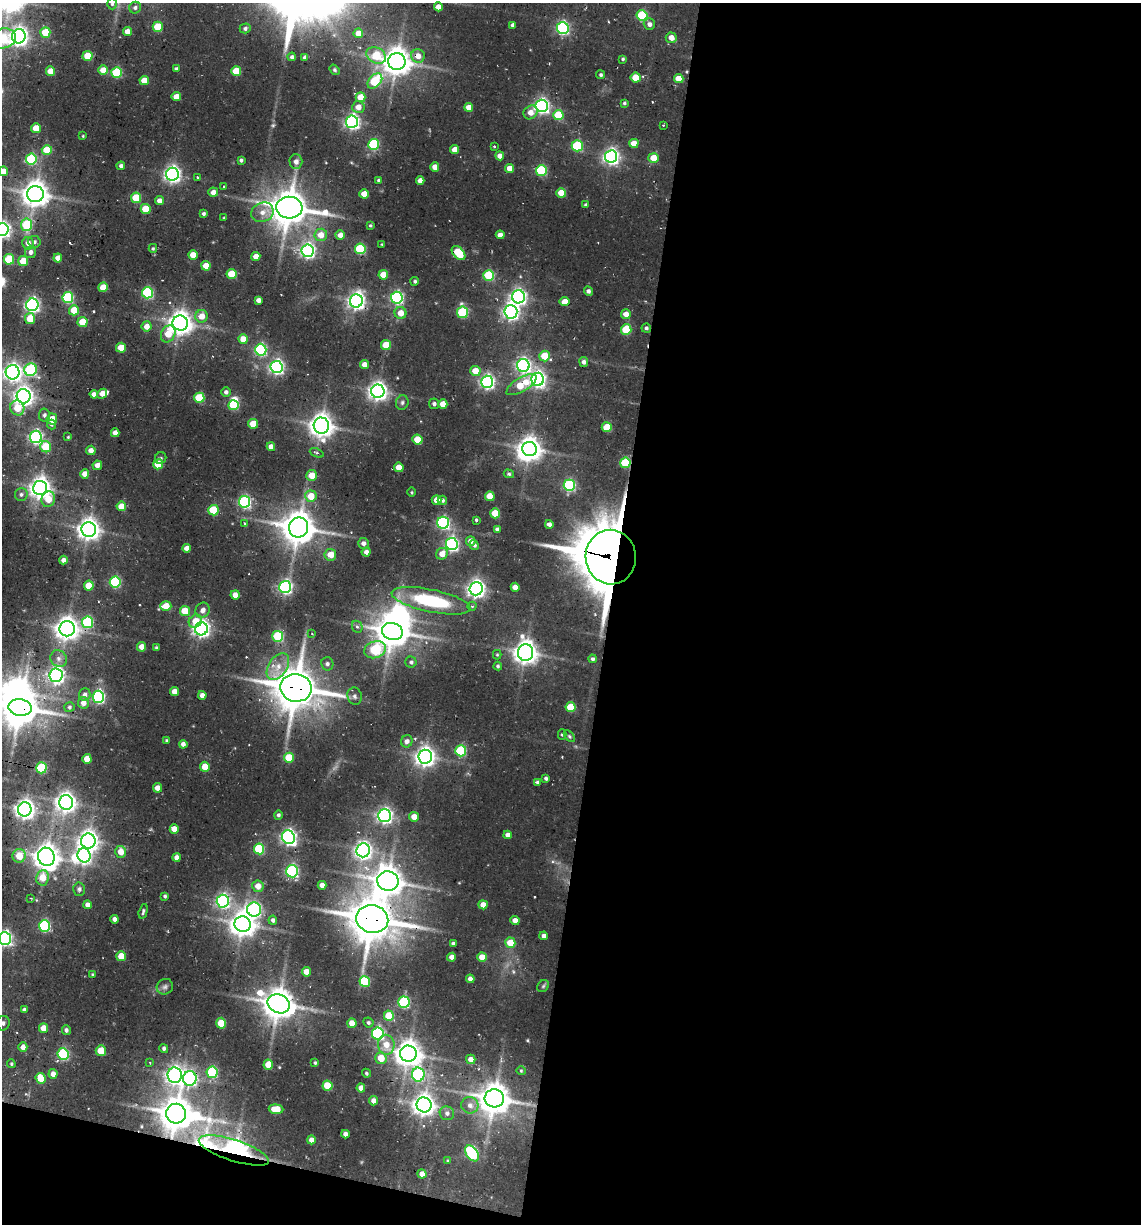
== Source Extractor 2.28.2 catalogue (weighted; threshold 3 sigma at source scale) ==
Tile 16 of 4 x 4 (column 4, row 4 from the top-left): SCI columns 3666-4804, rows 94-1315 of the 5093 x 4982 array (HDU 1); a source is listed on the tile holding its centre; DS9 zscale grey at full resolution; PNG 1143 x 1226 px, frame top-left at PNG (2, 3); each listed source drawn as its Kron ellipse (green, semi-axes under 4 px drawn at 4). Shown black and unused: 49% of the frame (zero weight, under 2 of 3 exposures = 7% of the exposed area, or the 3 px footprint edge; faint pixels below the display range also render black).
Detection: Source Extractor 2.28.2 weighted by HDU 2 'WHT'; one run over the whole footprint, this tile lists its part. Background 0.101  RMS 0.01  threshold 0.047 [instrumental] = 3 sigma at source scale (4.5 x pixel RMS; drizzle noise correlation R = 1.50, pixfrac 1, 0.05/0.05 arcsec/px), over >= 5 px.
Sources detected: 370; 8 inside a brighter object's white glare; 6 cosmic-ray / hot-pixel residue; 1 long thin detection or spike segment (spike, bleed or trail) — neither listed nor drawn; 1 inside a brighter listed object's ellipse — not listed separately; the other 354 listed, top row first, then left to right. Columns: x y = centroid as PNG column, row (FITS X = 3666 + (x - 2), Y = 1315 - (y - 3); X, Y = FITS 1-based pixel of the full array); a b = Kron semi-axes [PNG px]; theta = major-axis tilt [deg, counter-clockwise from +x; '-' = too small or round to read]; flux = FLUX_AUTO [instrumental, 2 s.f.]
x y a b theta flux
112 4 5 4 - 1.9
438 7 4 4 - 7.2
135 8 6 5 - 2.7
642 15 5 5 - 60
649 24 6 5 - 3.8
513 25 4 3 - 3.1
158 27 5 5 - 28
245 28 5 5 - 2.4
563 28 6 6 - 160
45 32 5 5 - 28
127 32 4 4 - 7.3
358 33 5 5 - 12
19 36 7 7 - 440
3 38 13 10 10 37
671 38 5 5 - 7.2
376 55 10 7 -28 28
88 56 5 5 - 27
418 56 7 6 - 9.1
292 57 4 4 - 2.3
305 57 4 4 - 2.8
623 59 4 3 - 1.5
397 61 9 8 - 1200
176 69 4 3 - 1.9
103 70 5 5 - 11
335 70 5 4 - 1.5
50 71 5 4 - 14
236 71 5 5 - 27
117 73 5 5 - 64
601 75 4 4 - 1.8
636 77 5 5 - 22
679 79 5 4 - 16
144 80 4 4 - 12
375 81 9 6 47 44
176 97 4 4 - 9.2
361 97 5 5 - 17
624 103 4 3 - 1.6
542 106 6 6 - 290
358 107 6 6 - 8.4
469 107 4 4 - 8.7
530 112 7 6 - 7.8
558 115 5 5 - 33
352 122 6 6 - 280
663 125 3 2 - 0.93
36 128 5 5 - 19
83 136 4 2 - 0.85
634 143 4 4 - 13
373 144 5 5 - 72
577 146 5 5 - 71
494 147 3 2 - 1.3
47 150 5 5 - 27
455 150 4 4 - 10
500 156 4 4 - 6.8
611 156 6 6 - 330
653 158 5 5 - 15
31 159 5 5 - 75
241 160 4 3 - 1.9
296 162 7 6 - 4.9
121 166 4 4 - 2.8
435 167 4 4 - 9.2
510 168 4 4 - 11
541 170 5 5 - 71
3 171 5 4 - 9.3
172 174 6 6 - 360
197 177 3 3 - 0.94
379 180 4 3 - 2.2
420 181 4 4 - 6.1
223 187 3 2 - 0.9
213 192 5 4 - 6.3
561 193 5 5 - 18
35 194 8 8 - 1100
364 194 4 4 - 13
136 198 5 5 - 32
159 201 4 4 - 5.9
585 205 4 3 - 1.5
289 208 13 11 -6 2100
146 209 5 5 - 25
262 212 11 9 21 8.4
203 214 4 4 - 2.1
224 218 3 3 - 0.85
27 225 6 5 - 52
370 225 4 3 - 1.2
2 230 6 6 - 300
321 235 6 6 - 12
340 235 5 4 - 6.9
500 235 4 4 - 5.8
34 242 6 5 - 2.6
28 243 6 6 - 6.1
382 244 4 2 - 0.68
153 248 4 4 - 1.3
360 249 5 5 - 65
308 251 6 6 - 260
30 252 6 5 - 4.3
459 253 8 5 -47 38
193 255 4 4 - 13
256 256 4 4 - 7.9
58 258 4 4 - 7.4
9 259 5 5 - 39
23 261 5 5 - 20
206 266 4 4 - 16
232 274 5 5 - 29
383 275 5 4 - 14
489 275 5 5 - 61
415 281 4 4 - 1.6
103 287 5 4 - 13
588 291 5 4 - 3
147 293 5 5 - 90
519 297 6 6 - 310
68 298 5 5 - 92
397 298 6 6 - 160
258 300 4 4 - 4.4
356 301 6 6 - 400
565 302 5 4 - 10
32 305 6 6 - 250
74 310 5 5 - 21
462 312 6 5 - 73
511 312 7 6 - 330
401 313 6 6 - 12
626 314 5 5 - 8.3
202 316 6 6 - 10
30 319 5 5 - 20
83 322 5 5 - 24
180 323 7 7 - 830
147 326 5 5 - 7.8
646 328 5 4 - 2.1
626 330 5 5 - 42
168 334 9 7 62 17
243 339 5 4 - 15
386 345 5 5 - 24
121 348 5 5 - 16
261 350 6 5 - 120
545 356 5 5 - 24
584 362 5 4 - 3.1
364 365 4 4 - 6.8
523 365 6 6 - 250
277 367 6 6 - 260
31 370 6 6 - 92
475 371 5 5 - 15
13 372 7 7 - 450
538 379 6 6 - 320
487 382 6 6 - 250
521 385 17 7 31 28
378 391 7 6 - 510
226 392 5 5 - 2.9
94 394 4 4 - 4
102 394 5 4 - 8.2
24 396 7 7 - 550
199 398 5 5 - 43
402 402 7 6 - 2.5
434 404 5 5 - 2.4
443 404 5 4 - 14
233 405 5 5 - 44
17 408 7 7 - 20
44 415 6 5 - 2.7
52 419 5 5 - 15
51 424 5 4 - 2
253 424 5 5 - 21
321 426 8 7 - 930
607 427 5 5 - 24
115 433 4 4 - 6.5
36 437 6 6 - 200
68 437 4 4 - 0.98
417 440 5 5 - 22
46 447 5 5 - 30
271 447 4 4 - 6.9
530 449 7 7 - 950
91 450 5 4 - 6.1
317 453 7 4 -22 2.3
161 458 6 5 - 1.8
625 463 5 5 - 51
158 464 5 5 - 24
97 465 5 4 - 5.2
399 467 5 4 - 12
85 474 4 4 - 10
509 474 5 4 - 1.7
311 475 5 5 - 13
569 485 6 5 - 120
40 488 7 7 - 680
412 492 5 3 - 0.96
21 494 6 6 - 2.8
311 496 6 5 - 18
490 496 5 5 - 18
48 499 8 6 72 15
437 500 5 5 - 9.8
442 500 5 4 - 2.4
244 502 6 5 - 150
121 506 5 4 - 14
213 510 5 5 - 39
495 513 5 5 - 26
476 520 4 3 - 5.3
245 523 4 3 - 1.5
443 523 6 6 - 160
549 524 4 4 - 3.5
299 528 10 9 - 1600
89 529 7 7 - 740
497 529 4 3 - 2.8
471 541 5 4 - 5.7
363 543 5 5 - 3.6
452 544 6 6 - 220
474 545 5 4 - 2.1
186 548 4 4 - 5.7
366 552 4 4 - 4.1
442 554 6 5 - 9.7
330 555 6 6 - 13
611 557 27 25 -83 5000
63 560 4 4 - 4.2
115 582 5 5 - 85
89 586 5 5 - 20
285 587 6 6 - 210
515 587 4 4 - 7.6
476 589 6 6 - 460
235 595 4 4 - 8.1
431 601 40 11 -12 81
166 606 5 5 - 17
472 606 4 4 - 1.4
203 610 8 7 - 5.2
185 611 5 5 - 21
195 621 7 6 - 15
88 622 6 5 - 90
357 627 6 5 - 2.4
67 629 7 7 - 890
201 629 6 6 - 370
392 631 10 8 -16 1600
312 634 3 3 - 0.88
278 636 5 5 - 63
141 647 5 4 - 9.4
156 648 4 3 - 1.3
375 650 11 8 20 72
526 652 8 7 - 860
497 655 4 4 - 1.1
59 659 9 7 -49 5.1
593 659 4 4 - 2.2
411 662 5 5 - 2.1
327 664 6 6 - 2.8
498 666 4 4 - 1.6
278 667 15 9 56 12
56 675 7 6 - 330
296 688 16 14 -11 2900
174 692 4 4 - 8.3
85 695 6 5 - 3.8
202 695 4 4 - 6.3
355 696 9 7 -73 3.4
98 697 6 5 - 160
83 703 6 5 - 6.8
20 707 11 8 -8 2000
69 707 5 4 - 1.8
571 707 5 5 - 29
562 734 5 4 - 1.5
569 736 7 4 -49 1.5
167 741 4 4 - 1.9
407 741 6 5 - 4
183 744 4 4 - 4.2
461 751 5 5 - 71
425 757 7 7 - 600
289 758 5 5 - 30
87 759 5 4 - 14
205 767 5 4 - 19
41 768 5 5 - 65
546 778 4 3 - 2.1
538 782 4 3 - 2.5
157 788 5 4 - 6.5
66 802 7 7 - 590
25 809 7 7 - 570
278 815 4 4 - 2.1
384 816 6 6 - 320
414 817 5 5 - 8.5
174 829 5 4 - 10
508 835 4 4 - 5.1
289 837 7 6 - 300
88 841 7 7 - 590
259 849 5 5 - 58
363 850 7 6 - 390
121 852 6 5 - 11
84 855 7 6 - 230
19 856 7 6 - 19
46 857 9 8 - 1100
177 857 4 4 - 4.8
292 871 6 6 - 150
42 878 8 6 82 16
388 881 10 9 - 1500
322 885 4 4 - 6.1
258 886 6 6 - 9.6
79 889 6 6 - 2.7
165 896 4 4 - 1.7
31 898 2 2 - 0.85
223 901 6 6 - 200
88 905 4 4 - 5.7
483 905 4 4 - 8.7
254 909 7 7 - 230
143 911 8 4 76 2.1
114 919 4 4 - 3.7
372 919 16 13 -13 2900
273 920 4 4 - 2.6
515 920 4 4 - 7
243 924 8 7 - 1100
45 926 6 5 - 99
544 936 4 4 - 3.9
5 938 6 6 - 240
453 943 4 3 - 1.8
510 943 5 5 - 19
121 956 5 5 - 18
452 957 4 4 - 6.4
482 957 5 4 - 13
306 972 4 4 - 11
92 975 4 3 - 1.1
470 979 4 4 - 4.8
365 981 5 5 - 54
543 986 6 5 - 1.6
165 987 8 7 - 3.2
404 1002 5 5 - 110
279 1004 11 9 -26 1600
24 1010 4 3 - 2
389 1016 5 5 - 31
368 1022 5 4 - 1.8
3 1023 7 7 - 2.9
221 1023 5 5 - 24
352 1023 5 4 - 12
43 1028 5 4 - 10
66 1030 5 4 - 2
378 1033 6 6 - 150
386 1045 10 8 -81 12
23 1047 5 4 - 5.7
164 1048 5 4 - 2
101 1051 5 5 - 18
63 1054 6 5 - 110
408 1054 8 8 - 1200
381 1058 6 5 - 17
471 1059 5 4 - 7.7
150 1063 3 2 - 0.72
315 1063 4 3 - 1.4
11 1064 4 3 - 1.1
268 1065 5 5 - 15
521 1071 4 4 - 1.2
212 1072 6 5 - 73
366 1073 5 3 - 1.3
53 1074 5 4 - 5.8
418 1074 7 6 - 150
175 1075 8 7 - 420
40 1078 5 5 - 18
190 1078 7 7 - 210
327 1086 5 5 - 29
361 1088 4 4 - 7.7
494 1098 9 9 - 1700
374 1101 4 4 - 4.9
424 1105 7 7 - 780
470 1105 8 8 - 5.4
276 1109 7 5 -5 19
447 1113 7 7 - 3.3
176 1114 10 10 - 1800
345 1134 4 4 - 4.3
311 1140 4 4 - 5.4
234 1150 37 10 -18 580
472 1153 9 5 -55 110
448 1161 4 3 - 1.4
422 1174 4 4 - 7.4
Overlapping masked pixels (flux is a lower limit): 8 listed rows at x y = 356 301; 625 463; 611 557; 296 688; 20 707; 372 919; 190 1078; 234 1150
Isophote crosses this tile's border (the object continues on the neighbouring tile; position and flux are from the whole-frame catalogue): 7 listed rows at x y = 112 4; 3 38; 3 171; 2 230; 20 707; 5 938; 3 1023